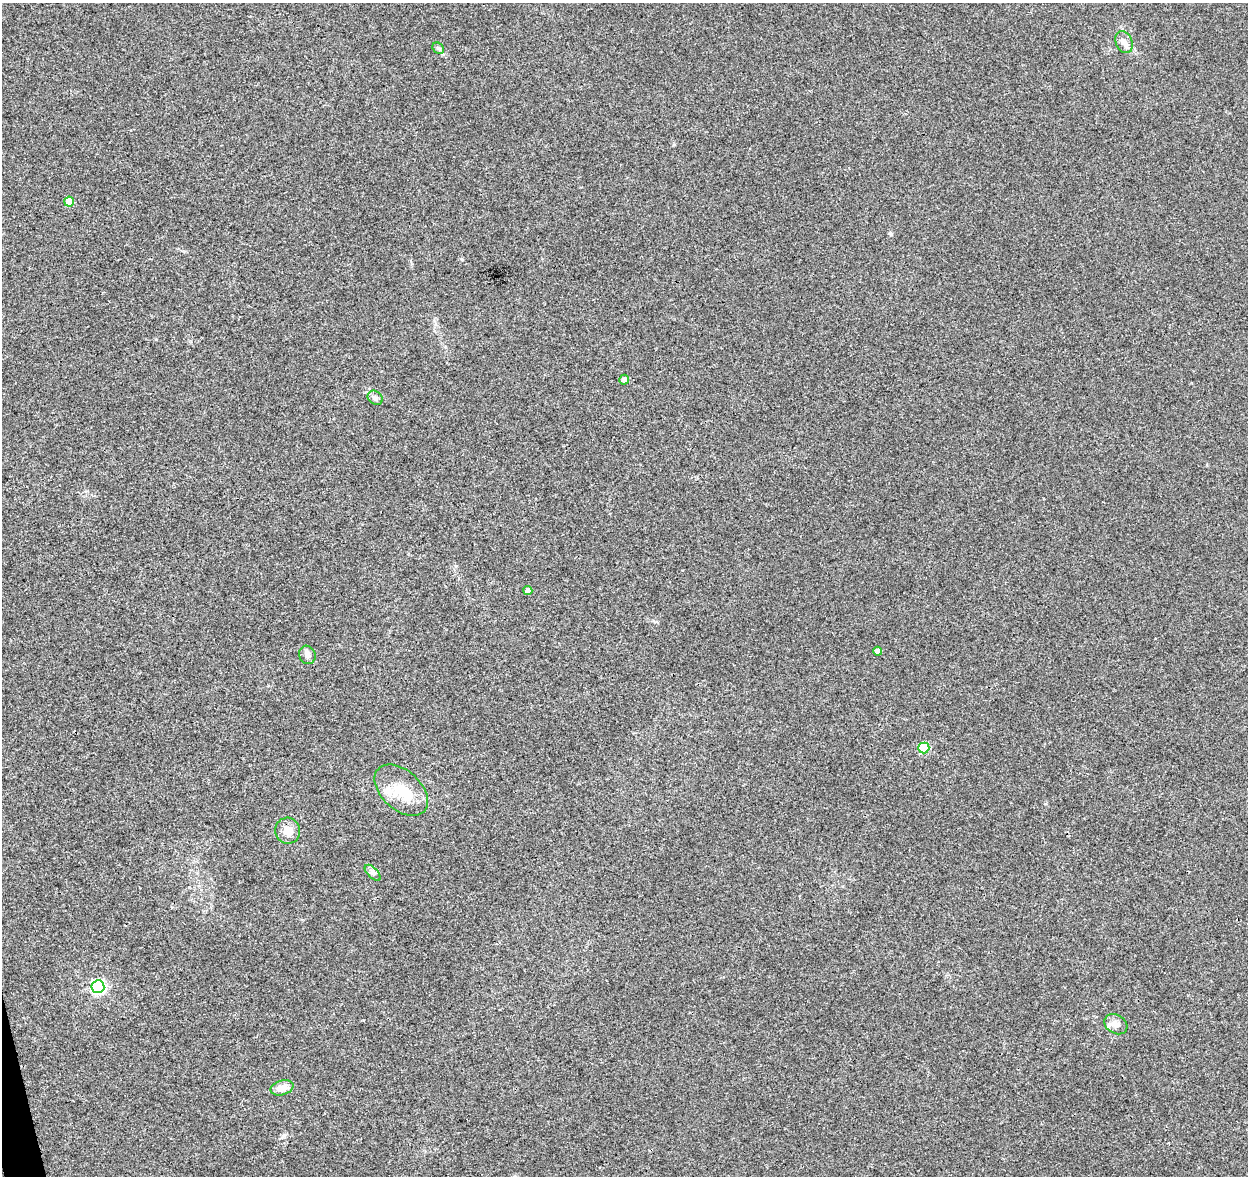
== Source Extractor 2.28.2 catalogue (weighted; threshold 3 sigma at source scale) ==
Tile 7 of 4 x 4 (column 3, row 2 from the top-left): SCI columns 2552-3797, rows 2446-3619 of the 5100 x 4843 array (HDU 1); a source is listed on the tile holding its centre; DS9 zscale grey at full resolution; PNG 1250 x 1178 px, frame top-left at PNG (2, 3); each listed source drawn as its Kron ellipse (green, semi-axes under 4 px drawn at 4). Shown black and unused: <1% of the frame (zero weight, under 3 of 4 exposures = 5% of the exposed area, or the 3 px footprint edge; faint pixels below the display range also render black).
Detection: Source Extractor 2.28.2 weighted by HDU 2 'WHT'; one run over the whole footprint, this tile lists its part. Background 0.0053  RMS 0.0027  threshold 0.012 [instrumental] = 3 sigma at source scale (4.5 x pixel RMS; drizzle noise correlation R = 1.50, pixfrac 1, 0.0396/0.0396 arcsec/px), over >= 5 px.
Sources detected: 16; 1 inside a brighter listed object's ellipse — not listed separately; the other 15 listed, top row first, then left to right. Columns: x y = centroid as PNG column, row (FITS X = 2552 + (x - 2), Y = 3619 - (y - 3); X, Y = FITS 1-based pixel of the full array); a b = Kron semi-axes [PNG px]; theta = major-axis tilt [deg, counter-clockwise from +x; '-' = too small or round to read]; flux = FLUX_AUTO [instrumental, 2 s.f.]
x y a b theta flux
1124 42 11 8 -67 1.6
438 48 6 5 - 0.49
69 202 5 5 - 5.6
624 380 5 4 - 1.3
375 398 8 6 -40 0.99
528 591 4 4 - 1.7
877 651 4 4 - 1.4
307 655 9 8 - 1.2
924 748 5 5 - 14
401 790 31 19 -42 7.6
288 831 13 12 - 2.6
373 873 10 5 -45 0.83
98 987 6 6 - 49
1116 1024 12 9 -30 2.1
282 1088 12 7 17 2.9
Unlisted compact peaks at least as high as the median listed source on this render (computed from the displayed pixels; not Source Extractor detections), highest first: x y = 462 259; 891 234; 284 1135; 363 1020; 456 566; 1045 804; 156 339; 673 145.